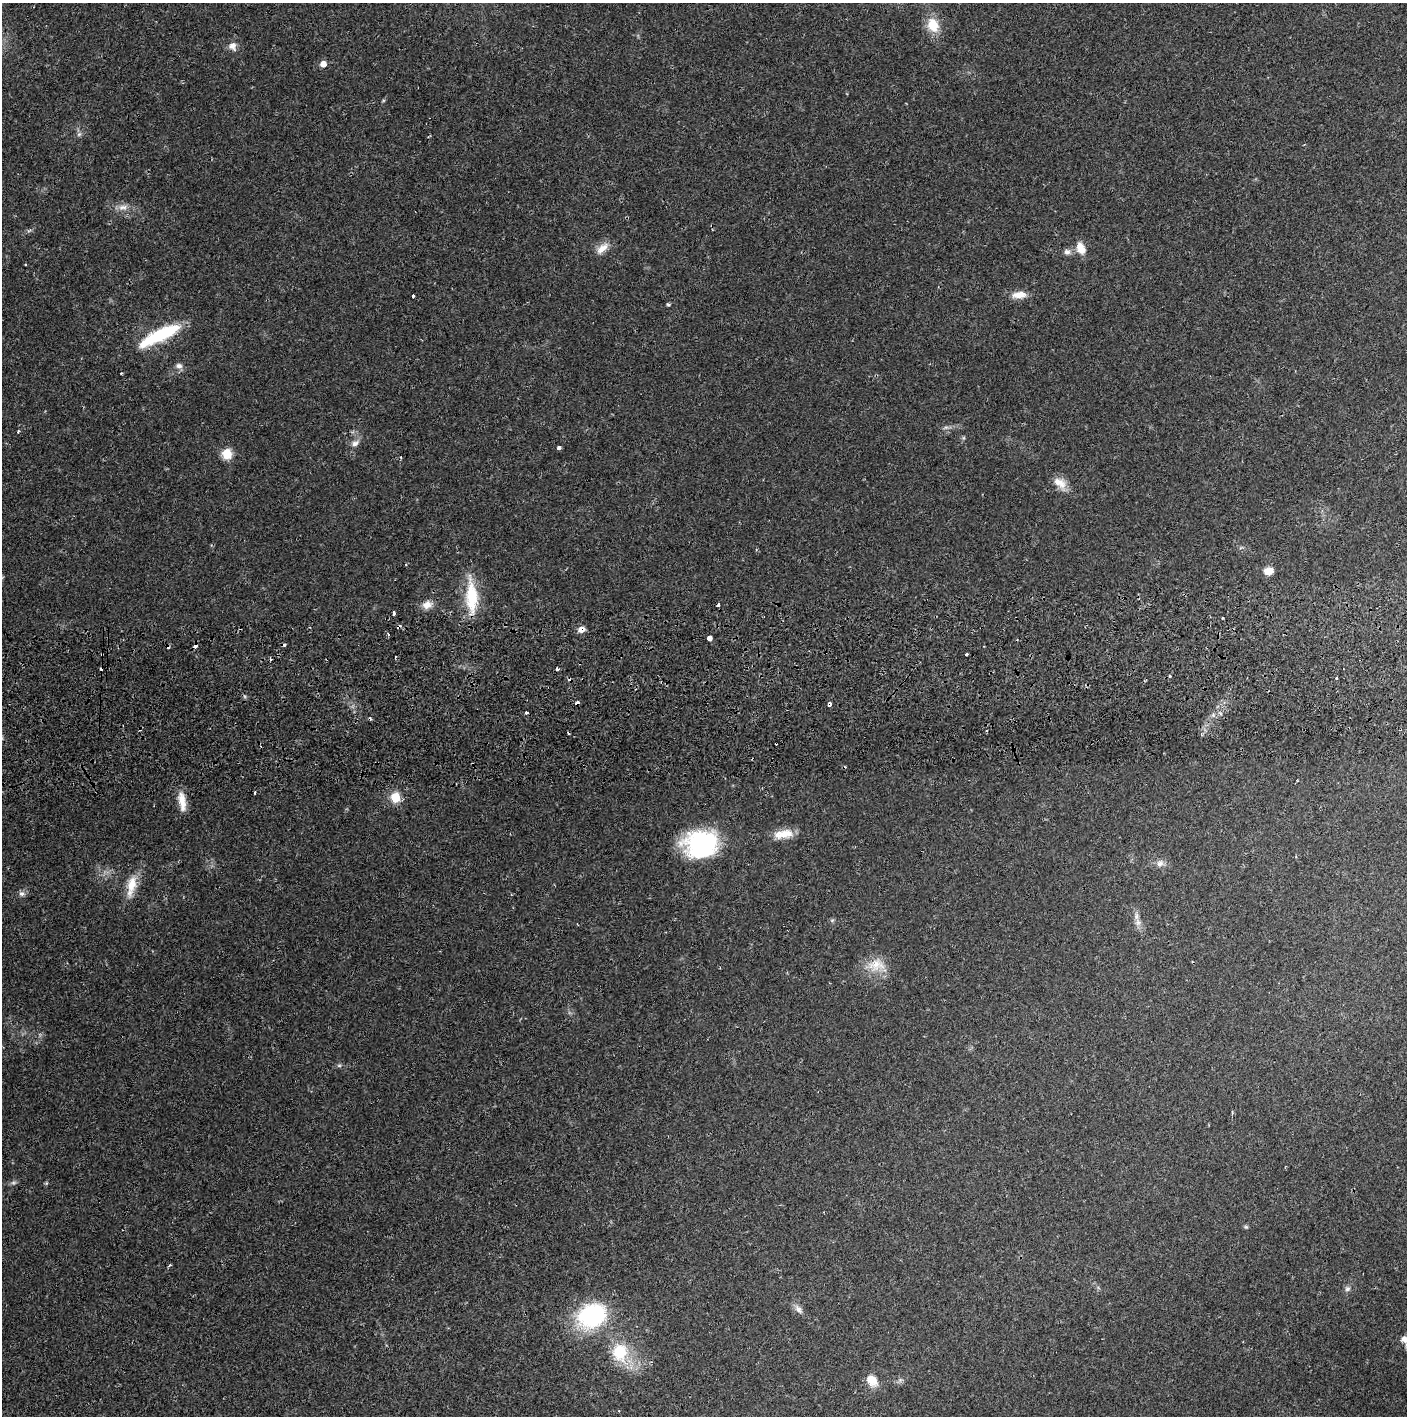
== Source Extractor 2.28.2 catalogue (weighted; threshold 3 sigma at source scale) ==
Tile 5 of 3 x 3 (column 2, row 2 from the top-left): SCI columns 1410-2814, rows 1471-2884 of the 4227 x 4357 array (HDU 1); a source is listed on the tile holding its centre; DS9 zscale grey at full resolution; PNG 1409 x 1418 px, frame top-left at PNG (2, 3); no overlay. Shown black and unused: <1% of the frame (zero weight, under 2 of 3 exposures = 3% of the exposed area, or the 3 px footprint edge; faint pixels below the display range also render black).
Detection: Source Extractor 2.28.2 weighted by HDU 2 'WHT'; one run over the whole footprint, this tile lists its part. Background 0.023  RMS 0.0036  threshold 0.0161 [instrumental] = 3 sigma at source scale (4.5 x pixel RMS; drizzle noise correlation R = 1.50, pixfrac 1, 0.05/0.05 arcsec/px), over >= 5 px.
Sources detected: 70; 14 cosmic-ray / hot-pixel residue — not listed; the other 56 listed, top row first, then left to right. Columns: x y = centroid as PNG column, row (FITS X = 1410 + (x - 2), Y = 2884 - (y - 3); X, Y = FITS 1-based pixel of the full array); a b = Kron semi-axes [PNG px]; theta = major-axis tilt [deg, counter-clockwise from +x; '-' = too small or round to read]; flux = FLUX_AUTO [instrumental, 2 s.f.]
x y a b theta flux
933 25 16 12 -70 7.6
232 46 10 9 - 2.3
323 64 5 5 - 2.8
79 134 6 5 - 0.73
123 207 14 7 8 2.3
602 248 18 9 41 3.4
1081 248 15 10 -67 4.2
1067 252 9 8 - 1.4
26 264 3 2 - 0.43
1019 295 18 8 4 3.8
413 296 3 3 - 1.1
668 304 6 3 0 0.48
159 335 50 12 27 22
179 366 9 7 -28 1.5
121 373 3 2 - 0.37
946 427 7 4 18 0.71
355 443 11 7 27 1.7
559 448 4 3 - 1.5
227 454 13 12 - 4.5
1059 483 20 11 -32 4
1268 571 10 8 13 3.1
472 597 44 15 -87 15
427 605 13 10 20 3
394 613 4 3 - 5.5
399 627 6 4 50 0.78
581 629 8 7 - 2.1
388 635 3 3 - 0.68
709 638 4 4 - 12
196 646 5 3 - 1.6
102 654 3 2 - 0.29
966 654 3 3 - 1.1
395 657 3 2 - 0.38
557 669 3 3 - 0.87
830 704 4 3 - 2.5
526 713 3 3 - 0.61
986 731 3 3 - 0.38
255 793 3 2 - 0.98
395 797 9 8 - 7
182 801 25 8 -82 4.7
783 834 26 10 7 5.6
701 844 36 28 7 38
1160 863 10 8 35 1.8
131 886 30 11 78 6.5
21 894 8 7 - 1.2
1136 916 11 6 85 1.6
876 965 25 17 0 7.1
339 1065 6 4 0 0.55
13 1182 9 4 9 0.79
1246 1227 5 4 - 0.48
170 1265 3 3 - 0.84
1347 1289 8 7 - 1
798 1309 13 8 -53 1.8
592 1315 23 18 27 46
1405 1339 12 7 3 2.6
620 1352 14 12 -89 15
872 1380 16 11 -45 4.3
Overlapping masked pixels (flux is a lower limit): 5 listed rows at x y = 399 627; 581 629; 196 646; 102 654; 830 704
Isophote crosses this tile's border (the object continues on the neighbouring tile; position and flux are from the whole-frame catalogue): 1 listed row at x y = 1405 1339